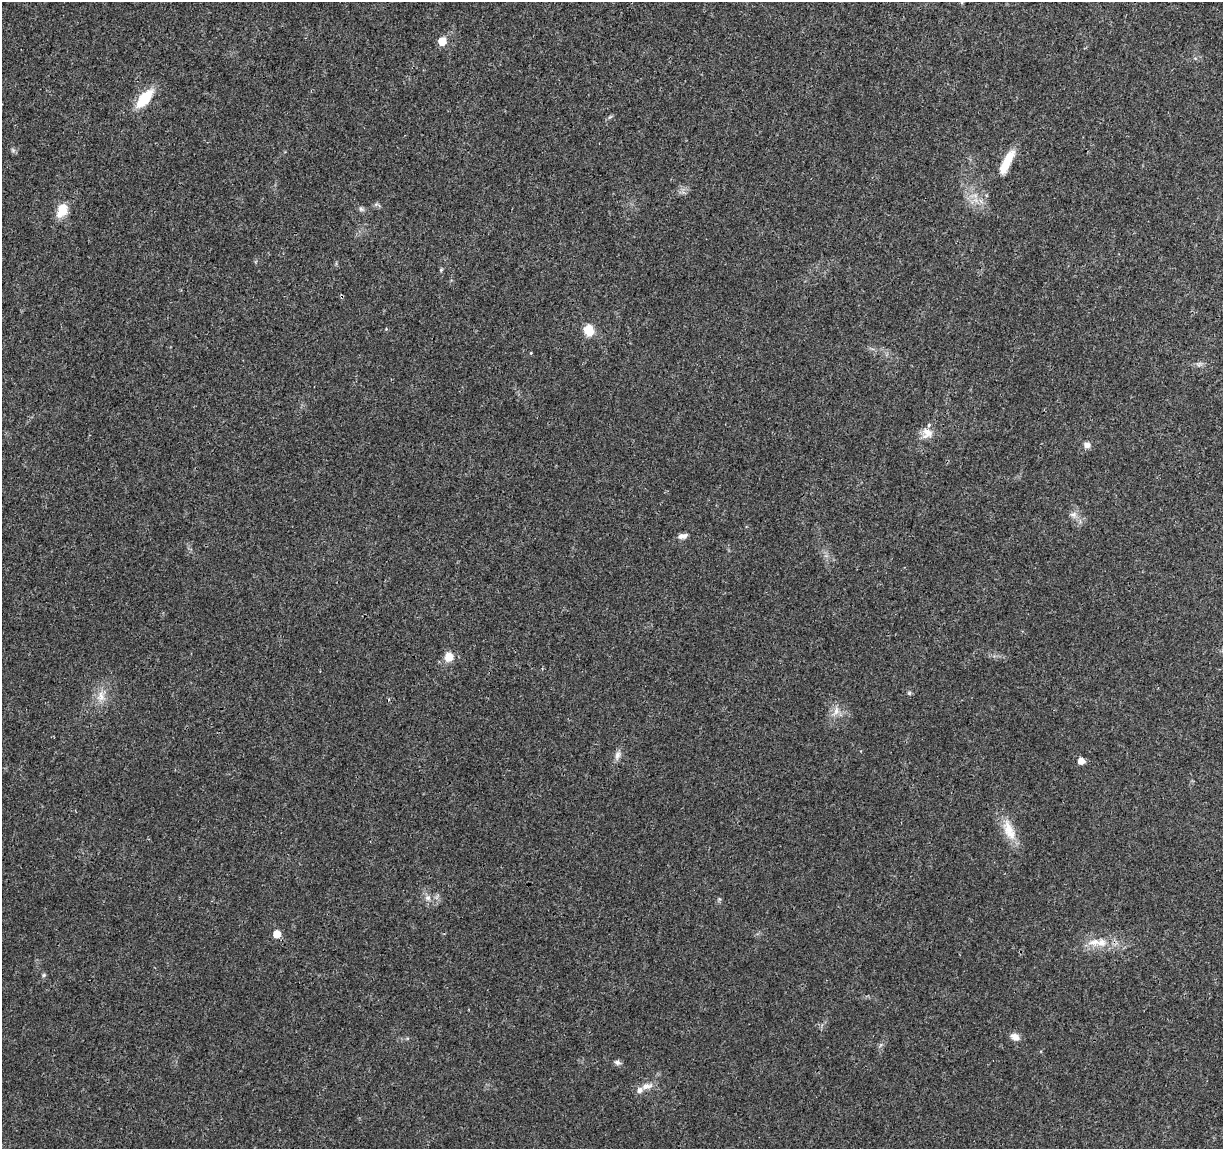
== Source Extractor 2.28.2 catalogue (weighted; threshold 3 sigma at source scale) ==
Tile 10 of 4 x 4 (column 2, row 3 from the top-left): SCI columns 1226-2446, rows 1374-2520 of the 4896 x 5099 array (HDU 1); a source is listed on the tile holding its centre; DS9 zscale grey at full resolution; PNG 1225 x 1151 px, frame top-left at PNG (2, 2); no overlay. Shown black and unused: <1% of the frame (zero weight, under 3 of 4 exposures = <1% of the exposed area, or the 3 px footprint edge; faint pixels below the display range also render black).
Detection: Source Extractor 2.28.2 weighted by HDU 2 'WHT'; one run over the whole footprint, this tile lists its part. Background 0.0204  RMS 0.0029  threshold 0.0131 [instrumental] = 3 sigma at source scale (4.5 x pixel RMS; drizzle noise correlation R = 1.50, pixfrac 1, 0.0396/0.0396 arcsec/px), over >= 5 px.
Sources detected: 29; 2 inside a brighter listed object's ellipse — not listed separately; the other 27 listed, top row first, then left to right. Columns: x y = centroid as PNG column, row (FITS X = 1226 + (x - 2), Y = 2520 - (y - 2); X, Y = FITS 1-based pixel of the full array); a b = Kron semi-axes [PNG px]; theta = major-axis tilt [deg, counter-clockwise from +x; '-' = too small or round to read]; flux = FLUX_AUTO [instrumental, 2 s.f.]
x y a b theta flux
442 41 5 5 - 7.2
145 98 18 8 49 12
13 150 7 4 -35 0.54
1007 162 33 9 64 6.1
361 209 7 5 -45 0.63
62 211 18 12 65 4.6
441 270 5 4 - 0.35
589 330 12 10 -80 4.8
1199 364 8 4 45 0.68
927 433 14 13 - 3
1087 445 7 6 - 1.6
1073 514 8 7 - 1.2
683 536 12 6 12 1.4
449 657 9 8 - 3.7
909 693 6 4 47 0.4
101 696 16 11 79 3.3
836 711 15 6 72 2
617 755 14 7 74 1.5
1081 761 5 5 - 2.6
1009 830 31 13 -69 6.1
428 898 9 6 -15 1.2
277 934 5 5 - 4.8
1094 942 19 11 7 3.9
44 975 6 5 - 0.43
1015 1037 11 8 -26 2
617 1062 9 6 -23 0.88
647 1086 18 9 14 2.4